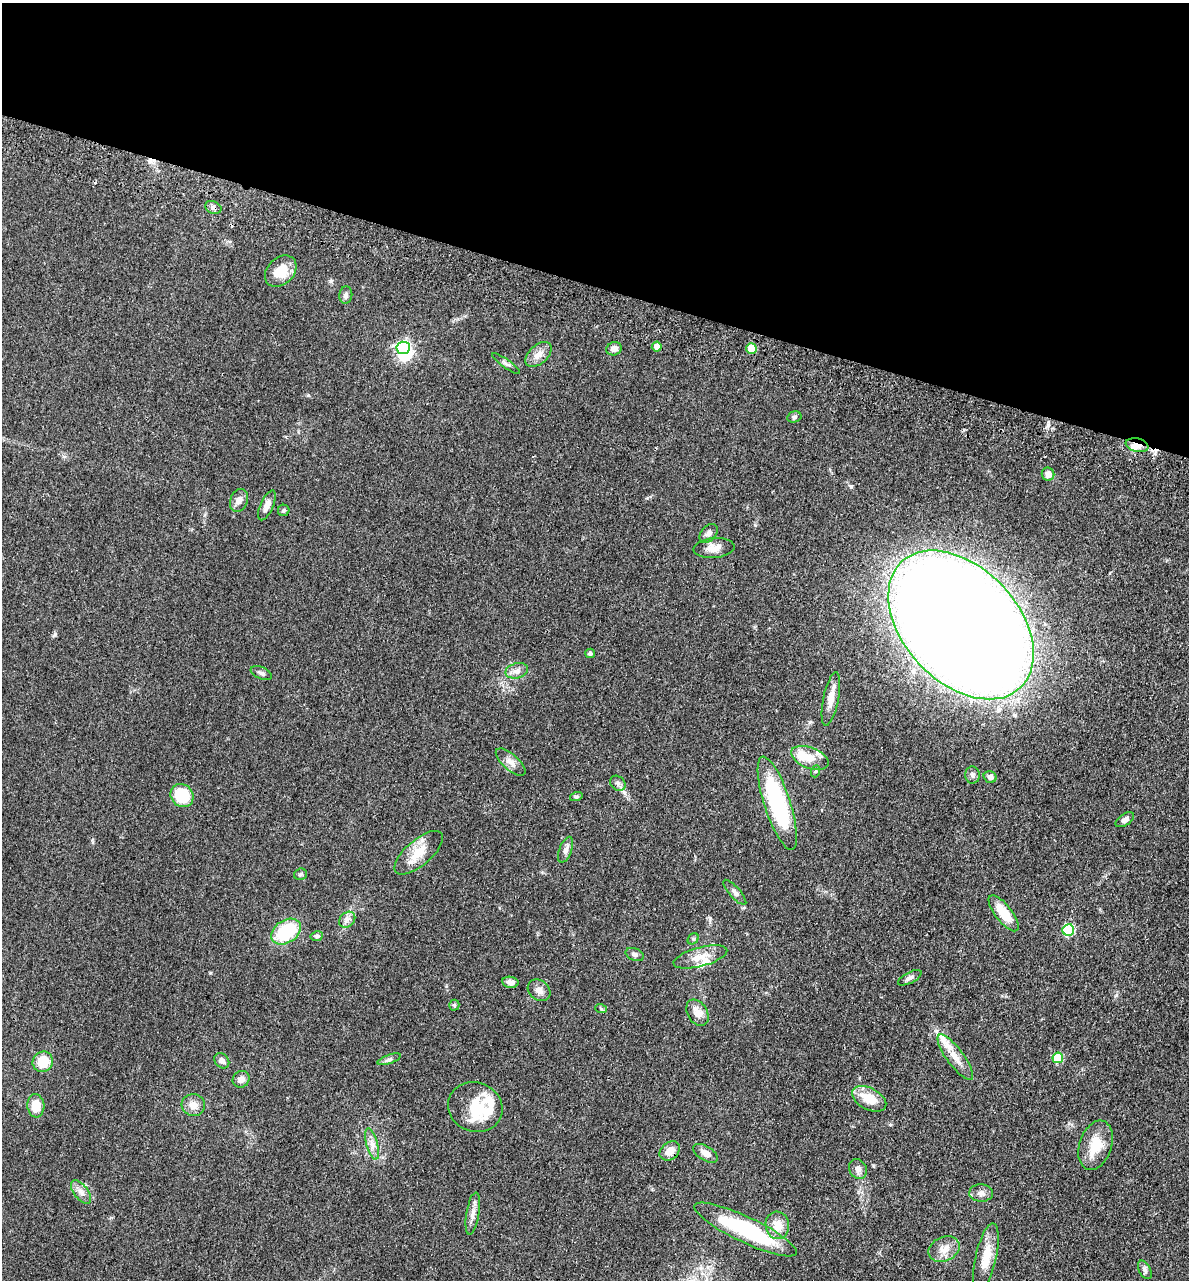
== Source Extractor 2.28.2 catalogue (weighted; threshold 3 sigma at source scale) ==
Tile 2 of 4 x 4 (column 2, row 1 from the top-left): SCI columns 1510-2696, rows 3906-5183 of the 5276 x 5252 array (HDU 1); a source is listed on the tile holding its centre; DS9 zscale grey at full resolution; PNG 1191 x 1282 px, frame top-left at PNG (2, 3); each listed source drawn as its Kron ellipse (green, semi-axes under 4 px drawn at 4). Shown black and unused: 22% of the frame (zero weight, under 3 of 4 exposures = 6% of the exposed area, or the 3 px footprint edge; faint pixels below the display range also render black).
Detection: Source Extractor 2.28.2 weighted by HDU 2 'WHT'; one run over the whole footprint, this tile lists its part. Background 0.0401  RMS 0.0049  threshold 0.0219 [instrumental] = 3 sigma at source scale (4.5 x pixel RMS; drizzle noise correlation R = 1.50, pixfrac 1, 0.05/0.05 arcsec/px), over >= 5 px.
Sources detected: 84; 3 inside a brighter object's white glare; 2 cosmic-ray / hot-pixel residue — neither listed nor drawn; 6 inside a brighter listed object's ellipse — not listed separately; the other 73 listed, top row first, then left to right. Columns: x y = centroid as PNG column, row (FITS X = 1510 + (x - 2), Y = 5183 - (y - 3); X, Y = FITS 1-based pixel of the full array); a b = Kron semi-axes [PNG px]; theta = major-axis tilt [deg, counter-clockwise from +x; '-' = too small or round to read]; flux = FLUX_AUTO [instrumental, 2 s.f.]
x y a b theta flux
213 207 8 6 -24 1.7
281 271 18 13 44 10
346 295 8 6 84 1.6
657 347 5 5 - 3.4
403 348 7 6 - 89
751 348 5 5 - 10
614 349 8 6 20 2.6
538 354 16 9 42 4
506 364 17 4 -36 1.4
794 417 7 5 14 1.1
1137 445 11 6 -12 4.5
1048 474 6 6 - 2.6
239 500 12 8 68 2.5
267 505 16 6 66 3.4
284 510 6 5 - 0.78
709 533 11 7 48 2.1
714 548 20 10 5 4.6
961 625 87 57 -47 1800
590 653 5 5 - 1.1
517 671 11 7 15 2.5
261 673 11 5 -24 1.5
831 699 27 7 78 5.8
810 758 19 10 -21 6.9
511 762 18 8 -41 3.3
816 771 6 4 70 0.61
972 775 8 7 - 1.5
990 777 6 6 - 2.2
618 783 8 6 -44 1.5
182 796 12 11 - 18
576 797 6 4 18 0.73
777 803 49 13 -72 57
1125 820 10 5 34 1.8
566 850 14 6 69 2.1
419 853 30 12 41 9.2
300 874 6 5 - 0.92
735 892 16 5 -48 1.8
1004 913 22 8 -52 11
347 920 9 7 42 2
1068 930 6 5 - 34
286 932 16 11 34 26
317 936 6 5 - 0.88
693 939 6 5 - 0.79
635 954 9 6 -22 1.6
700 957 27 9 15 7.1
910 978 13 5 27 1.7
510 982 8 5 -10 2.5
539 990 12 9 -38 2.8
454 1005 5 5 - 0.71
601 1009 6 3 -20 0.54
697 1013 14 10 -59 4.2
955 1057 27 8 -54 6.5
1058 1058 5 5 - 20
389 1059 12 4 19 1.2
222 1061 8 6 -47 2.3
43 1062 10 10 - 10
241 1079 9 8 - 2.6
869 1099 18 10 -27 9.8
193 1105 12 11 - 4
36 1106 12 8 -85 7.7
475 1107 28 24 -21 16
372 1144 16 5 -75 3
1096 1145 25 16 72 12
670 1151 11 8 39 4.7
705 1153 14 7 -32 3.8
858 1169 10 8 -57 2.3
81 1192 14 7 -52 2.8
981 1193 12 8 -1 2.4
473 1213 21 6 81 3.3
777 1225 14 11 -81 6.3
745 1230 56 13 -25 47
944 1249 16 12 24 5.4
986 1257 34 10 77 9.8
1145 1270 10 5 -61 1.4
Overlapping masked pixels (flux is a lower limit): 3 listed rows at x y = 213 207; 1137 445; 670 1151
Unlisted compact peaks at least as high as the median listed source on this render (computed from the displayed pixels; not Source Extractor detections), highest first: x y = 55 634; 308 395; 331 281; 1116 995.